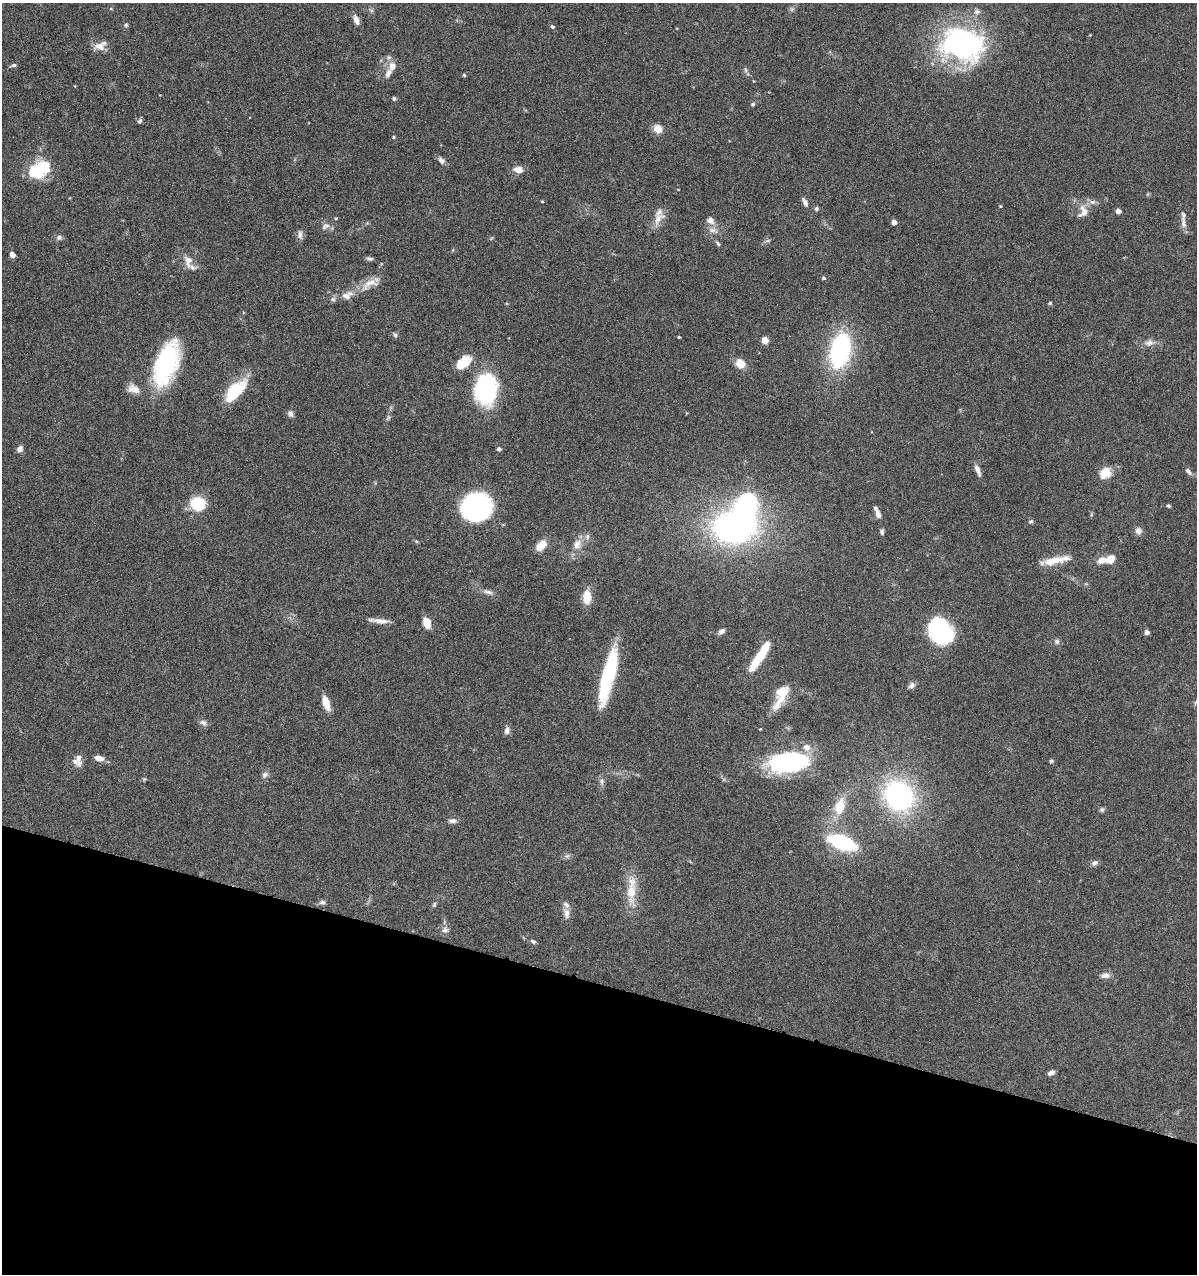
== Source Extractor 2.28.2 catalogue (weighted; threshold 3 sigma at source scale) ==
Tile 15 of 4 x 4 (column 3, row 4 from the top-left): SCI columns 2514-3708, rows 1-1272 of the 5147 x 5088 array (HDU 1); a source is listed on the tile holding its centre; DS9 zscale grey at full resolution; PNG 1199 x 1276 px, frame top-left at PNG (2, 3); no overlay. Shown black and unused: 23% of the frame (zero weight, under 4 of 8 exposures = <1% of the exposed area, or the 3 px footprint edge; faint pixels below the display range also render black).
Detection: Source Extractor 2.28.2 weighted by HDU 2 'WHT'; one run over the whole footprint, this tile lists its part. Background 0.0995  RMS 0.0049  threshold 0.0201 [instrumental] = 3 sigma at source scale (4.09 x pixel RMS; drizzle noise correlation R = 1.36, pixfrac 0.8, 0.05/0.05 arcsec/px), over >= 5 px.
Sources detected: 127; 1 too faint to see at this stretch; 3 inside a brighter object's white glare — not listed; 16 inside a brighter listed object's ellipse — not listed separately; the other 107 listed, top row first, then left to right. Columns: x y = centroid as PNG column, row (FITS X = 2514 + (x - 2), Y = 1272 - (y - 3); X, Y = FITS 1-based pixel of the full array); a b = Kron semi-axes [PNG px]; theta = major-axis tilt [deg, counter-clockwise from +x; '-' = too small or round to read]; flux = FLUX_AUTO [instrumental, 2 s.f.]
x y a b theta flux
111 9 5 3 - 0.35
356 20 12 6 -70 2.5
126 25 6 5 - 0.69
552 26 5 4 - 0.74
1090 35 3 3 - 0.28
963 44 50 35 -10 87
100 46 16 10 29 3.8
14 65 6 5 - 0.82
392 66 13 10 90 3.3
746 70 7 4 -88 0.83
464 75 4 4 - 0.54
394 98 4 4 - 0.99
753 104 5 5 - 0.77
140 121 7 5 41 0.83
658 129 8 7 - 5.1
394 137 4 3 - 0.42
441 160 10 7 -44 1.7
518 170 10 7 -7 3.9
37 171 17 15 -31 19
542 201 4 3 - 0.36
805 202 11 5 -61 1.8
1000 206 4 3 - 0.41
816 208 5 5 - 0.75
1083 211 20 14 79 5.1
1118 211 4 4 - 2.9
659 218 22 10 43 4.4
710 220 11 10 - 2.5
894 222 4 4 - 3.3
1183 223 19 6 -83 2.3
325 226 12 7 34 2
300 235 13 6 -90 1.7
59 237 7 6 - 1.2
718 243 7 4 -62 0.74
12 255 5 4 - 2.6
370 259 9 4 -8 1
188 261 17 10 -81 4
823 278 5 4 - 0.64
369 283 25 11 25 6.1
346 296 12 9 -11 3
333 299 6 6 - 1
1050 303 5 4 - 0.55
395 335 7 4 -54 0.75
679 337 3 3 - 0.46
765 340 5 4 - 8.6
1149 343 13 8 12 2.5
839 350 27 16 78 66
740 363 11 9 -59 5.4
166 364 47 21 70 48
462 364 20 10 34 7.6
133 389 15 9 -24 3.7
486 389 31 22 81 45
235 391 26 12 47 20
290 414 8 6 -68 1.3
20 449 7 6 - 2.1
499 449 4 4 - 1.1
978 470 16 6 -68 2.3
1188 471 11 5 -49 1.3
1105 473 16 13 46 5.6
198 504 11 10 - 22
1168 506 5 4 - 0.6
476 507 25 22 25 82
878 514 11 6 -75 2
1031 521 7 4 18 0.71
734 527 30 21 -3 150
1138 531 9 8 - 1.9
882 532 7 5 -81 0.94
577 544 15 10 63 4.2
541 545 13 8 46 5.1
1110 560 10 8 40 4
1053 561 29 8 11 7.2
488 592 16 5 -15 1.9
587 597 17 9 -90 6.4
379 621 26 5 -6 3.4
427 622 10 7 -75 6.2
721 631 8 6 32 1.7
940 632 20 14 -61 100
1147 632 5 5 - 1.1
1057 641 7 7 - 1.2
761 655 32 8 58 15
608 676 53 11 76 42
911 685 10 7 43 1.6
781 695 31 13 68 11
326 703 16 7 -72 5.7
203 722 10 7 -25 1.6
760 729 3 3 - 0.33
507 730 10 7 76 1.6
78 758 21 7 -86 2.8
99 758 11 6 -13 2.9
1051 761 5 5 - 0.62
788 762 43 20 7 54
265 775 9 7 33 1.5
602 781 8 6 -90 1.4
899 796 29 25 -50 73
840 807 16 10 75 9.9
1102 810 6 6 - 0.89
453 821 10 6 4 1.5
842 842 21 10 -20 45
567 856 7 4 18 0.87
1095 863 8 6 22 1.4
631 892 32 13 86 9.9
322 902 9 6 1 1.2
434 904 7 4 71 0.69
567 913 14 7 -86 2.7
445 930 8 7 - 1.6
533 941 7 5 -28 0.87
1105 975 12 7 5 2.1
1051 1073 7 5 24 2